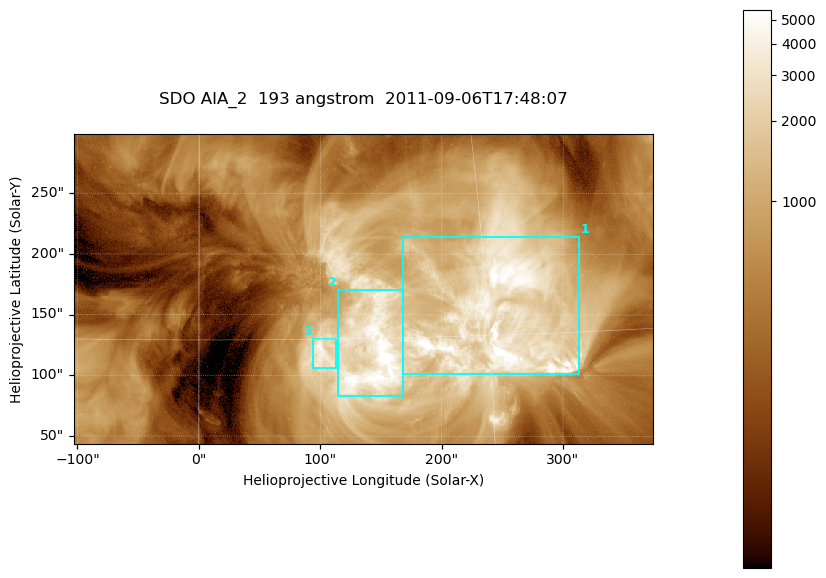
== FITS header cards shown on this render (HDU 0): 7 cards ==
TELESCOP= 'SDO     '           /
INSTRUME= 'AIA_2   '           /
WAVELNTH=                  193 /
WAVEUNIT= 'angstrom'           /
DATE-OBS= '2011-09-06T17:48:07.84' /
CTYPE1  = 'HPLN-TAN'           /
CTYPE2  = 'HPLT-TAN'           /

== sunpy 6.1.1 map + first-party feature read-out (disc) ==
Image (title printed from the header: SDO AIA_2  193 angstrom  2011-09-06T17:48:07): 794 x 424 px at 0.601 arcsec/px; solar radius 952 arcsec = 1585 px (partial field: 4.3% of the solar disc is inside the frame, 100% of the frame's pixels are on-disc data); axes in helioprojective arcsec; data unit not stated in the header (colour bar unlabelled)
Pointing: header CRPIX1/2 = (2043.76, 2047.55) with CRVAL1/2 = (0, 0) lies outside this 794 x 424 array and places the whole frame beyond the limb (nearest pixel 1.29 R_sun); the SolarSoft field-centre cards XCEN/YCEN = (135.3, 171.3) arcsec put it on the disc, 1699 arcsec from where CRPIX/CRVAL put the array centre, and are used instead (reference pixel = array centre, CRVAL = XCEN/YCEN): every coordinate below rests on XCEN/YCEN
Orientation: roll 0.0564 deg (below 1 deg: not rotated)
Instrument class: DISC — disc imager (sunpy class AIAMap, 193 A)
Bright regions (active regions / flare kernels): reference = the on-disc median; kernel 7 px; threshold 5 sigma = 2401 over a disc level ~566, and >= 1.15x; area >= 336 px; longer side >= 5 px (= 3 arcsec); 3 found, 3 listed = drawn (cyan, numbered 1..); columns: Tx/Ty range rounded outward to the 2 arcsec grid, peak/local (2 s.f.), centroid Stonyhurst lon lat
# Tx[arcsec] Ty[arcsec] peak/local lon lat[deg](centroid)
1 168..314 100..214 10 +15 +16
2 114..168 82..172 13 +9 +14
3 94..114 106..130 8.8 +6 +14